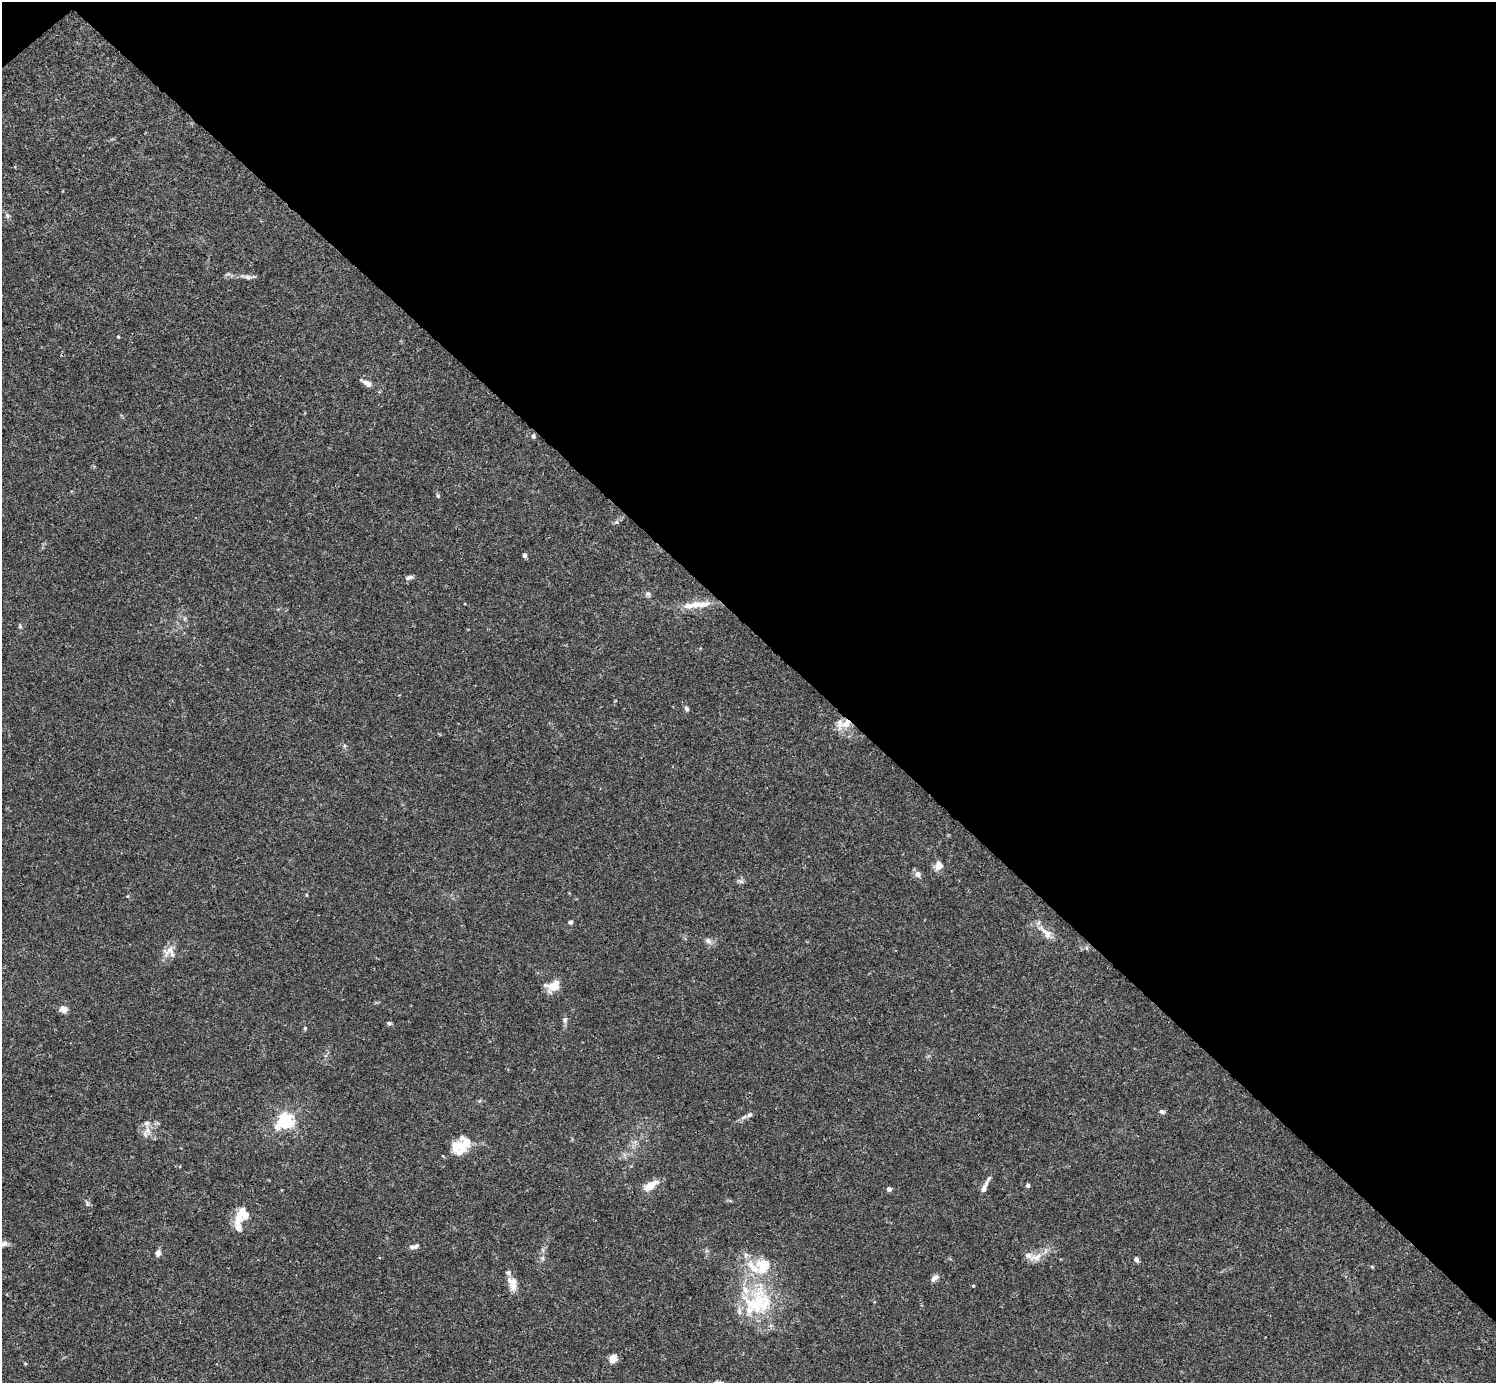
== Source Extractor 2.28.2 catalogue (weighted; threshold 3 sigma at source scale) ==
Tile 3 of 4 x 4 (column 3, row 1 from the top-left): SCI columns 2991-4484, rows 4302-5682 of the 5982 x 5981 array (HDU 1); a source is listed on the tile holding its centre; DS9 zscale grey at full resolution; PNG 1498 x 1385 px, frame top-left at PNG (2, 2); no overlay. Shown black and unused: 46% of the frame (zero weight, under 3 of 4 exposures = <1% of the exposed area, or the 3 px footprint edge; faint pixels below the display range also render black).
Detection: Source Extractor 2.28.2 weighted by HDU 2 'WHT'; one run over the whole footprint, this tile lists its part. Background 0.0165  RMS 0.0022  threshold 0.00975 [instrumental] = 3 sigma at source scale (4.5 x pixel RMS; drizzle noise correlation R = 1.50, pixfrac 1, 0.05/0.05 arcsec/px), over >= 5 px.
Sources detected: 68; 1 inside a brighter object's white glare — not listed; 15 inside a brighter listed object's ellipse — not listed separately; the other 52 listed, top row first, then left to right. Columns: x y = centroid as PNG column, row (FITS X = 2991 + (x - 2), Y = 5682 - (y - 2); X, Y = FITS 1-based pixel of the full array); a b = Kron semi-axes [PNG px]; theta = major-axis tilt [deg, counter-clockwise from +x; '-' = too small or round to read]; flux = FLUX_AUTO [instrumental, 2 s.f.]
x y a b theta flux
7 216 9 4 -81 0.45
247 277 18 5 -7 0.98
118 337 4 4 - 0.19
367 383 19 7 -27 1.4
533 436 6 5 - 0.43
438 496 5 4 - 0.25
617 522 7 6 - 0.42
525 555 6 5 - 0.48
409 577 9 5 17 0.7
648 594 7 6 - 0.5
704 604 18 8 11 2.2
20 626 7 5 -78 0.32
686 709 7 5 -56 0.5
846 723 19 10 39 2.9
939 865 11 9 85 1.7
918 874 8 8 - 1
740 881 11 4 -9 0.44
307 895 4 3 - 0.16
127 896 5 3 - 0.17
570 922 5 4 - 0.65
1046 932 30 8 -43 2.4
708 941 9 7 -35 0.87
170 950 12 11 - 1.8
553 986 14 9 10 3.8
63 1009 8 7 - 1.7
565 1020 8 7 - 0.67
389 1023 5 4 - 0.45
305 1028 5 4 - 0.24
1162 1112 7 5 -23 0.57
750 1115 9 6 40 0.65
286 1121 6 6 - 53
277 1126 7 7 - 1.5
146 1131 18 9 62 1.9
461 1146 20 17 -43 4.4
1028 1185 5 4 - 0.54
650 1186 18 8 34 2.8
985 1186 24 5 62 1.4
889 1189 4 4 - 1
87 1203 8 4 -60 0.41
239 1216 24 8 73 2.9
2 1244 15 7 0 1.2
412 1247 8 5 12 0.53
543 1250 7 4 -71 0.38
158 1253 7 6 - 0.98
1036 1257 20 9 21 2.4
1136 1259 7 5 -64 0.63
1372 1267 5 4 - 0.27
935 1278 9 5 38 1.2
513 1283 17 11 -78 2.7
973 1286 4 3 - 0.24
759 1299 49 29 87 17
613 1359 9 8 - 1.9
Overlapping masked pixels (flux is a lower limit): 1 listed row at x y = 846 723
Isophote crosses this tile's border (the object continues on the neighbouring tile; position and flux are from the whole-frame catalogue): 1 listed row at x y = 2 1244